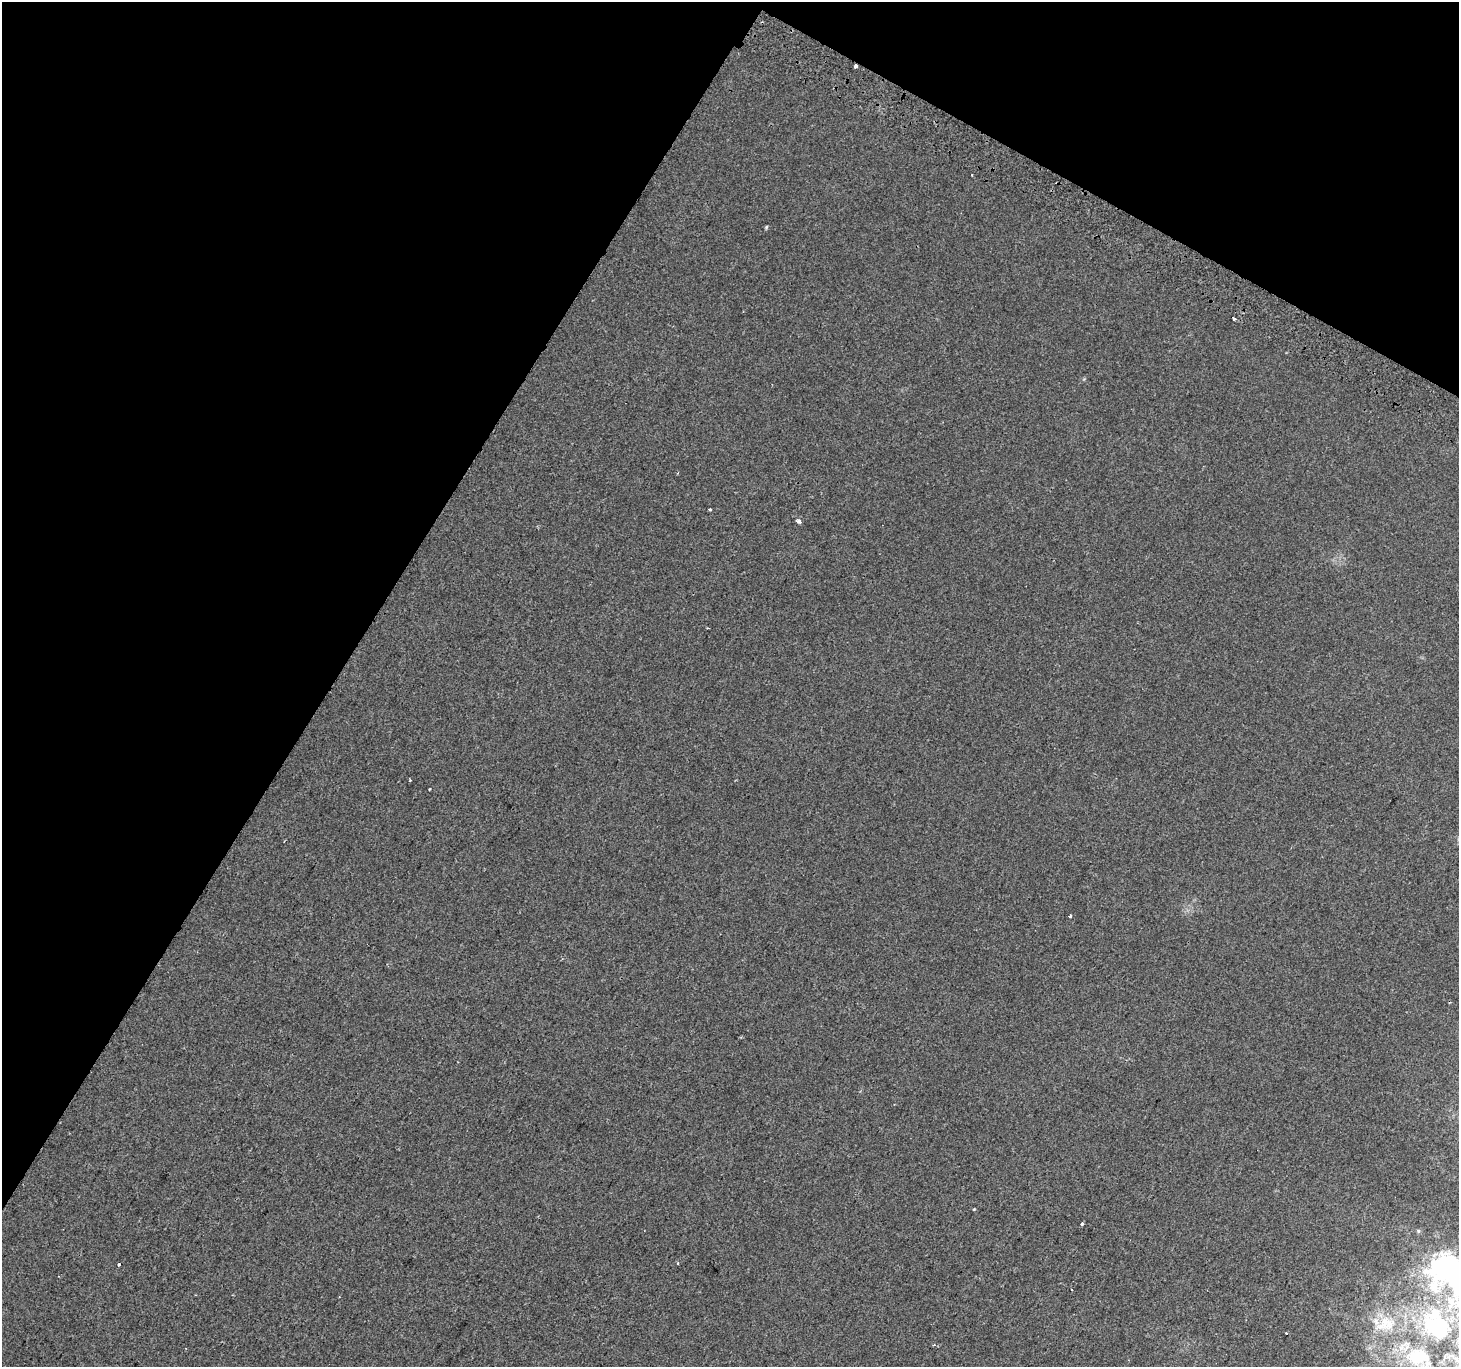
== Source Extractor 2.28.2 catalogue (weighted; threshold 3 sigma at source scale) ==
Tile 2 of 4 x 4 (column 2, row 1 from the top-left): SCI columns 1490-2946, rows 4394-5758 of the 5884 x 5991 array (HDU 1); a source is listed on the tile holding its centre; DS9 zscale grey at full resolution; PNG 1461 x 1369 px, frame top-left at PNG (2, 2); no overlay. Shown black and unused: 30% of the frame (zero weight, under 2 of 3 exposures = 2% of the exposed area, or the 3 px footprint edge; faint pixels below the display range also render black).
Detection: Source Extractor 2.28.2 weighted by HDU 2 'WHT'; one run over the whole footprint, this tile lists its part. Background -5.38e-04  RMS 0.0034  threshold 0.0155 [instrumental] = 3 sigma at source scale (4.5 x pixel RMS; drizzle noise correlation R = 1.50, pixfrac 1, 0.0396/0.0396 arcsec/px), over >= 5 px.
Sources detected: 22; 2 inside a brighter object's white glare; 2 cosmic-ray / hot-pixel residue — not listed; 4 inside a brighter listed object's ellipse — not listed separately; the other 14 listed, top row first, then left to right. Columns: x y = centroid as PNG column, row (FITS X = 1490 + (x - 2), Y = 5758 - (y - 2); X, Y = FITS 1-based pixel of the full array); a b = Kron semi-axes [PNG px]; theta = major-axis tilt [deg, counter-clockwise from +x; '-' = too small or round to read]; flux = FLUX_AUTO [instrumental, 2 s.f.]
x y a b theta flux
766 227 5 4 - 0.43
1234 319 3 3 - 1.5
710 509 3 3 - 0.61
799 521 5 4 - 1.5
410 780 2 2 - 0.34
429 789 3 2 - 0.33
1070 916 3 3 - 1.8
974 1209 3 3 - 0.25
1082 1224 3 3 - 0.55
678 1263 3 3 - 0.73
119 1265 3 3 - 1.2
1454 1273 86 57 -39 110
1286 1333 3 2 - 0.27
1420 1358 54 32 -37 37
Isophote crosses this tile's border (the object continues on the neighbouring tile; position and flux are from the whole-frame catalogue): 2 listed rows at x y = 1454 1273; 1420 1358